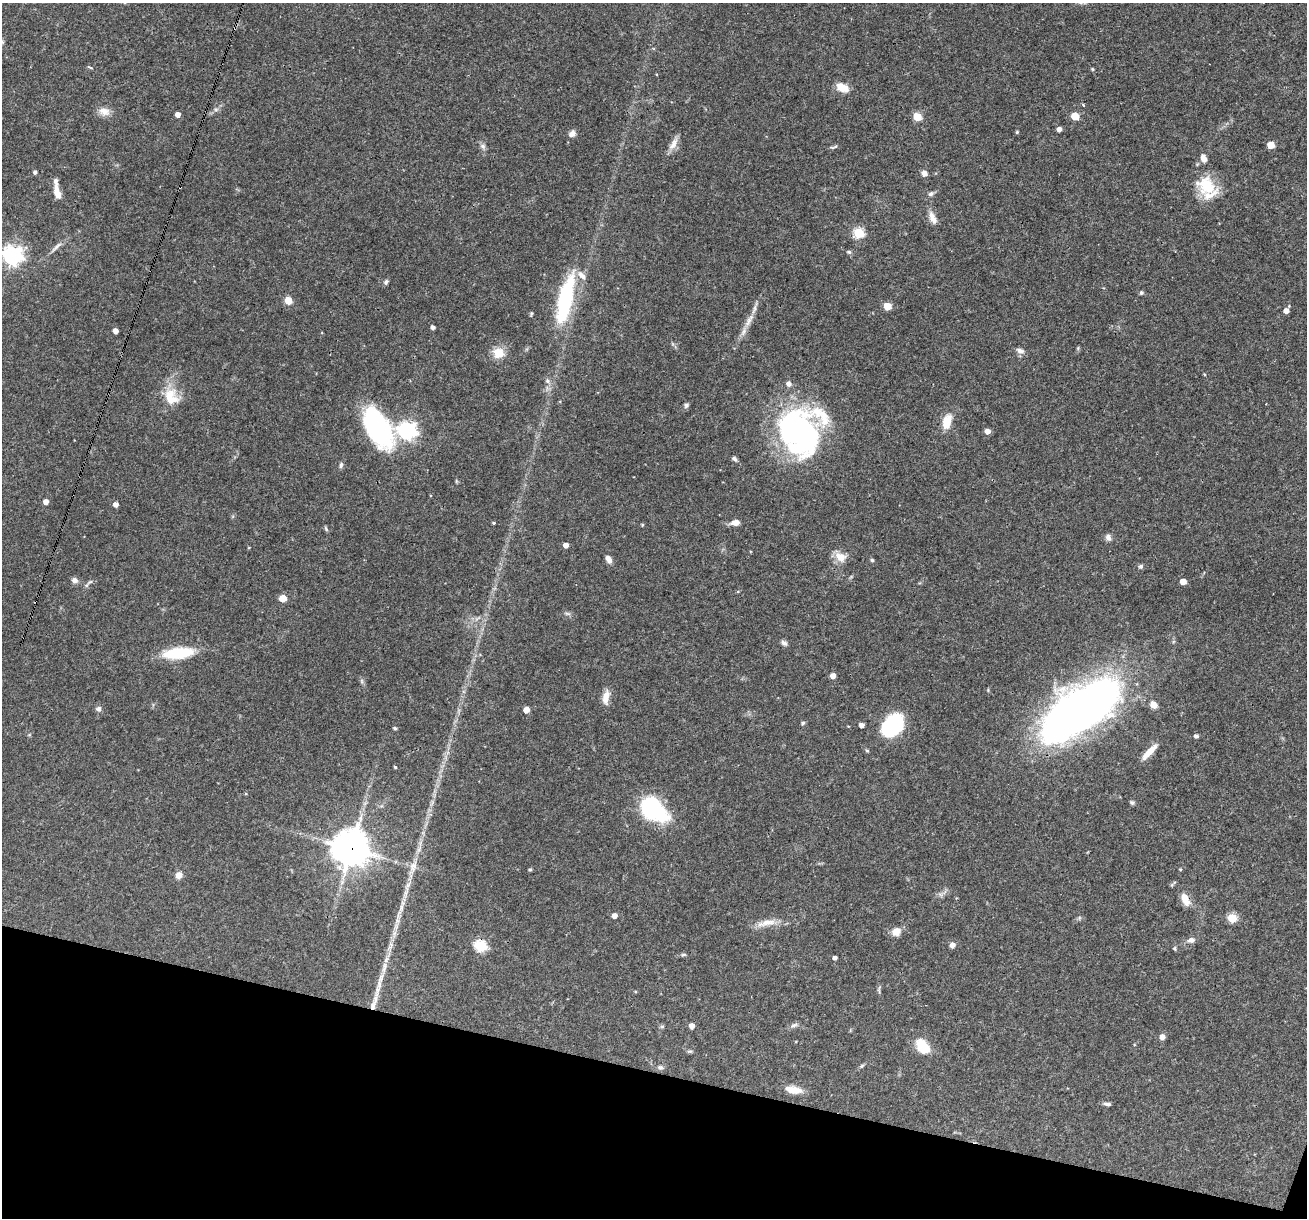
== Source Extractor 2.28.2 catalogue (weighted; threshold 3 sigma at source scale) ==
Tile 15 of 4 x 4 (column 3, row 4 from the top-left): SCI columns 2611-3915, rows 250-1465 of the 5220 x 5236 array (HDU 1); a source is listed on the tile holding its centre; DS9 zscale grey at full resolution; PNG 1309 x 1220 px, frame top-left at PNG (2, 3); no overlay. Shown black and unused: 12% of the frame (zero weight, under 3 of 4 exposures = <1% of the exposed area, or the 3 px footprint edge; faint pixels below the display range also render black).
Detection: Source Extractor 2.28.2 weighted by HDU 2 'WHT'; one run over the whole footprint, this tile lists its part. Background 0.0571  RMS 0.0033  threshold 0.0146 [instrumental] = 3 sigma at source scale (4.5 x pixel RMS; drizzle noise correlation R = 1.50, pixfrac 1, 0.05/0.05 arcsec/px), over >= 5 px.
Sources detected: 134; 1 inside a brighter object's white glare — not listed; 7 inside a brighter listed object's ellipse — not listed separately; the other 126 listed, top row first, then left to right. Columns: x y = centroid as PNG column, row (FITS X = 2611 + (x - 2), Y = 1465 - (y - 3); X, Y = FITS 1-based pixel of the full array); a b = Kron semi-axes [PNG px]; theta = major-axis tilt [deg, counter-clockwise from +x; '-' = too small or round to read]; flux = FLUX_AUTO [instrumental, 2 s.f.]
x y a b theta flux
2 42 6 5 - 0.5
90 67 9 3 -21 0.41
1092 69 4 4 - 0.34
842 87 13 8 -28 4.8
216 109 6 6 - 0.73
104 111 16 11 -15 2.9
178 114 4 4 - 2
1075 116 5 5 - 10
917 117 5 5 - 11
1059 129 4 4 - 1.7
1017 132 4 3 - 0.41
572 133 9 7 48 1.6
673 144 21 8 61 2.6
1271 145 5 5 - 6.6
483 146 8 7 - 1
834 147 12 3 14 0.61
1203 158 9 6 -73 2
35 172 5 4 - 0.73
924 173 7 6 - 1.7
1206 185 27 23 -37 11
57 193 18 7 -73 3.6
931 194 7 6 - 0.89
933 218 18 8 -68 2.6
859 233 5 5 - 25
56 247 21 4 44 1.7
849 252 5 5 - 0.58
12 255 8 7 - 170
386 282 7 5 53 0.73
566 292 65 15 73 25
1141 293 6 5 - 0.51
288 300 5 5 - 7.8
887 306 5 5 - 8.8
1286 310 6 4 57 2.2
531 314 6 3 75 0.41
749 320 24 7 59 3.4
433 327 4 4 - 1.2
115 331 4 4 - 1.9
1078 348 6 4 72 0.4
1020 351 11 7 -21 1.4
498 353 13 12 - 5.1
1204 374 4 3 - 0.28
547 381 8 6 -43 0.99
789 384 6 5 - 1.6
170 398 30 19 85 8.5
686 405 6 6 - 0.82
947 421 19 10 73 5.1
378 428 48 24 -59 41
407 430 7 7 - 130
799 430 42 40 -70 100
987 431 6 5 - 1.6
734 459 8 5 -48 0.72
341 465 8 5 81 0.73
46 502 4 4 - 2.2
116 504 4 4 - 1.8
735 522 9 5 10 2.7
494 523 3 3 - 0.39
642 525 5 3 - 0.28
326 529 8 4 -64 0.5
1108 537 9 7 -66 1.3
566 545 4 4 - 2.1
840 557 16 11 -30 3.6
609 559 9 6 -60 1.9
872 560 5 5 - 0.43
1140 566 6 6 - 0.67
75 580 8 7 - 1.3
1183 581 5 4 - 3.3
87 585 9 5 53 0.82
738 591 5 3 - 0.3
283 598 5 5 - 7.4
567 614 8 4 -9 0.67
784 643 8 6 -27 1.1
178 653 28 10 6 18
833 676 4 4 - 2.4
362 681 7 4 -89 0.57
606 697 18 8 80 3.2
1153 705 9 7 -38 2.4
98 709 8 7 - 1
1082 709 79 34 35 240
526 710 5 4 - 3
803 723 6 5 - 0.54
862 725 4 4 - 1.7
892 726 20 14 47 36
395 728 4 4 - 0.54
29 735 6 3 19 0.31
1196 736 4 4 - 1.1
867 751 5 4 - 0.47
1150 752 24 6 46 3.8
395 767 3 3 - 0.38
246 794 4 3 - 0.27
432 803 11 4 71 1.2
1132 803 6 5 - 0.68
652 809 23 14 -40 51
351 848 13 13 - 600
413 867 25 9 70 4.6
1180 869 5 3 - 0.26
530 870 4 3 - 0.5
179 875 7 7 - 2.1
1172 885 6 4 20 0.45
940 894 9 4 -1 0.92
1185 899 12 7 -64 4.8
401 907 17 5 77 2.3
614 916 5 5 - 1.9
1079 918 6 5 - 0.54
1232 918 5 5 - 13
766 923 30 8 11 4
896 932 11 9 33 2.9
1191 940 9 6 8 1.6
952 945 5 5 - 2.1
390 946 18 6 63 2.3
480 946 6 5 - 34
1175 948 7 5 -58 0.45
683 955 8 4 1 0.56
835 958 4 4 - 1
879 989 12 4 83 0.67
377 991 21 6 79 2.9
635 992 5 3 - 0.3
794 1025 10 6 16 1
662 1026 6 4 1 0.47
692 1026 5 5 - 2
1162 1037 5 5 - 2.5
923 1047 18 12 -51 7.9
690 1051 8 4 -8 0.54
862 1066 6 5 - 0.5
660 1068 7 5 -19 0.75
793 1090 20 8 -9 4.2
1108 1104 9 4 -12 1
Overlapping masked pixels (flux is a lower limit): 1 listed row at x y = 351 848
Isophote crosses this tile's border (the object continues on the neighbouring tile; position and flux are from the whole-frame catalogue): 2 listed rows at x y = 2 42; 12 255